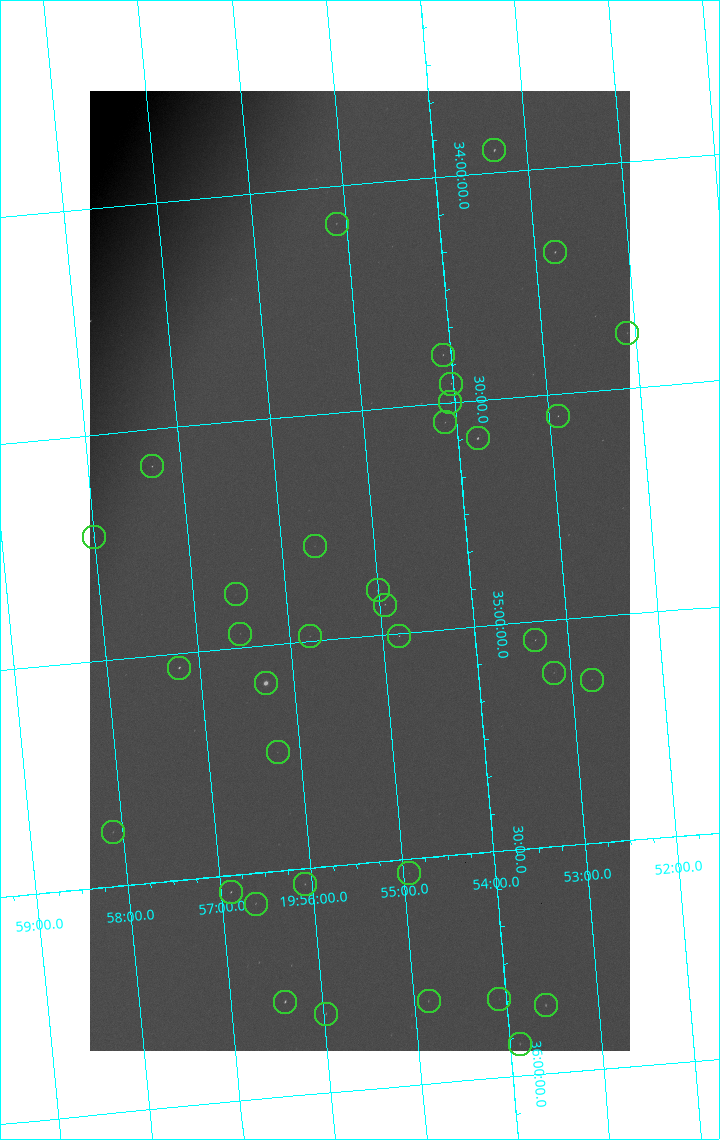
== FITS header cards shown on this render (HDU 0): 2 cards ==
NAXIS1  =                 1080 / length of data axis 1
NAXIS2  =                 1920 / length of data axis 2

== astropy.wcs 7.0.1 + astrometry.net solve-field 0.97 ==
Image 1080 x 1920 px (HDU 0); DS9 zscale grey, zoomed out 1/2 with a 90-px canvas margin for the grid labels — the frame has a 2x2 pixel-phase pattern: the four 2x2 pixel phases sit at different levels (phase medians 28502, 24505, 65535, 28490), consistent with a one-shot-colour (mosaic) sensor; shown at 1/2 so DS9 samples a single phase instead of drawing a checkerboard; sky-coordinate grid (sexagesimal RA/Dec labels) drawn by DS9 from the SOLVED WCS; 36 Tycho-2 reference stars matched to detected sources circled (green)
Header WCS: none
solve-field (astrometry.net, Tycho-2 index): SOLVED blind (the file carries no WCS)
Solved WCS: RA---TAN-SIP/DEC--TAN-SIP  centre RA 19:55:11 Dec +34:51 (298.79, +34.85 deg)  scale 3.99 arcsec/px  FOV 71.9' x 127.7'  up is -175 deg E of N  parity flipped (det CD > 0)
(file carries no celestial WCS; the grid is the blind solution)
Tycho-2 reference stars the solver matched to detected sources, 36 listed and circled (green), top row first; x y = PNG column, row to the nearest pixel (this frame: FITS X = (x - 90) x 2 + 1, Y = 1920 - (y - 91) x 2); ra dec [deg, ICRS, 3 dp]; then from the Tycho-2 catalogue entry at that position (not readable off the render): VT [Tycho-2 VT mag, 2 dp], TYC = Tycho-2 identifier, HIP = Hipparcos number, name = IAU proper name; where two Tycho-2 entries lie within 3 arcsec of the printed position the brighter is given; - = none
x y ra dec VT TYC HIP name
494 150 298.337 +33.950 7.58 2677-291-1 - -
336 224 298.775 +34.082 9.09 2677-328-1 - -
554 252 298.198 +34.187 7.90 2677-75-1 97832 -
626 333 298.023 +34.378 9.37 2677-363-1 - -
443 355 298.521 +34.393 8.85 2677-973-1 - -
451 384 298.506 +34.458 8.77 2677-27-1 - -
450 402 298.514 +34.497 9.45 2677-1192-1 - -
558 416 298.226 +34.549 8.93 2677-280-1 - -
445 422 298.531 +34.543 9.36 2677-163-1 - -
478 438 298.447 +34.584 7.00 2677-97-1 97907 -
152 466 299.327 +34.581 8.58 2678-908-1 - -
94 537 299.503 +34.725 8.91 2678-407-1 - -
314 546 298.910 +34.791 9.95 2677-66-1 - -
378 590 298.751 +34.901 7.33 2677-1118-1 98004 -
236 594 299.135 +34.881 10.08 2677-1235-1 - -
384 605 298.736 +34.933 9.03 2677-477-1 - -
240 634 299.132 +34.968 9.91 2677-43-1 - -
310 636 298.945 +34.989 9.54 2677-1189-1 - -
399 636 298.704 +35.006 8.63 2677-500-1 97987 -
535 640 298.338 +35.040 8.97 2677-1078-1 - -
179 668 299.306 +35.031 7.32 2678-740-1 98193 -
554 673 298.296 +35.116 9.56 2677-1276-1 - -
592 680 298.195 +35.138 9.53 2677-174-1 - -
266 684 299.077 +35.083 4.01 2677-1816-1 98110 -
278 752 299.061 +35.238 9.69 2677-351-1 - -
113 832 299.526 +35.380 9.09 2678-613-1 - -
409 873 298.734 +35.531 9.70 2677-1271-1 - -
305 884 299.020 +35.535 8.95 2677-1268-1 - -
230 892 299.222 +35.537 8.24 2677-1230-1 98157 -
256 904 299.158 +35.567 8.90 2677-942-1 - -
499 1000 298.520 +35.827 9.91 2681-394-1 - -
285 1002 299.103 +35.790 7.67 2681-472-1 98116 -
428 1002 298.712 +35.817 8.92 2681-276-1 - -
546 1006 298.394 +35.849 8.35 2681-1338-1 97891 -
326 1014 298.994 +35.825 8.75 2681-1366-1 - -
520 1044 298.473 +35.929 9.00 2681-212-1 - -